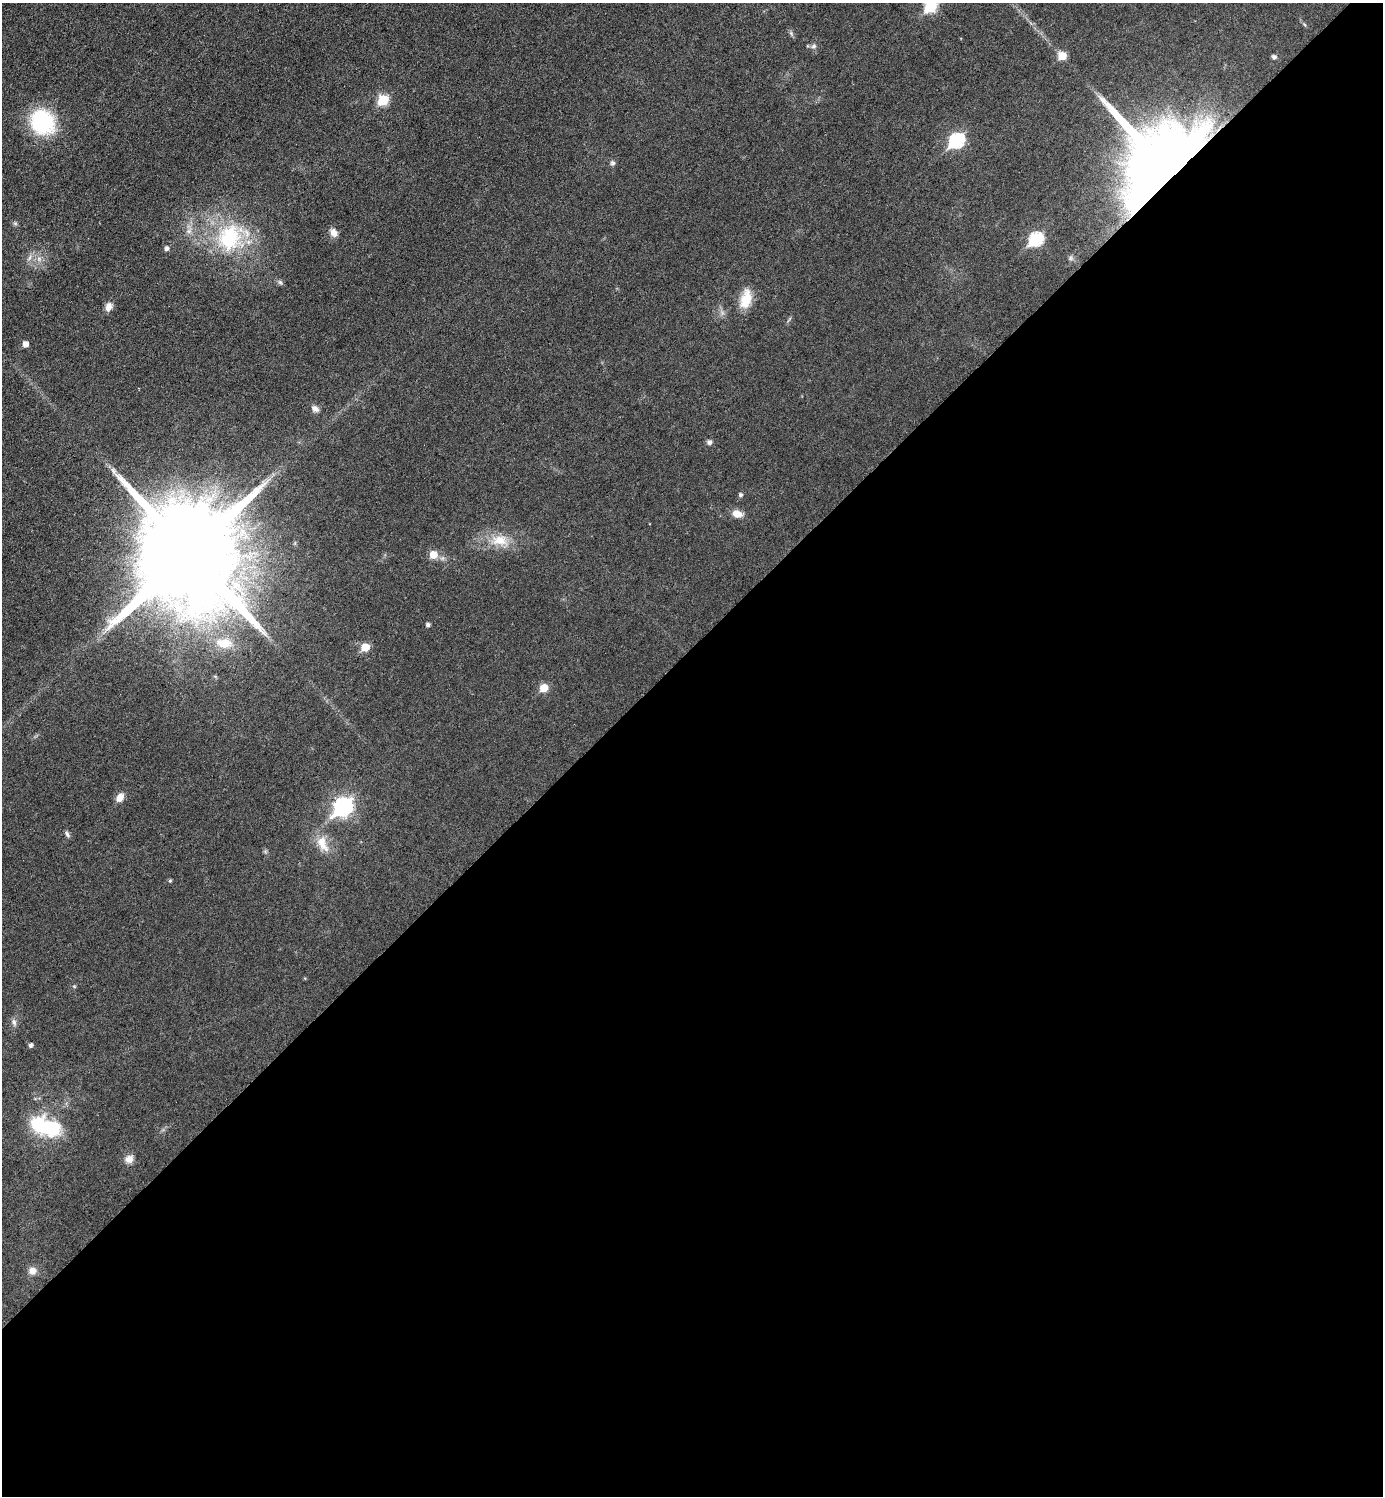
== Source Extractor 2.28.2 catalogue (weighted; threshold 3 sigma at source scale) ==
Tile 15 of 4 x 4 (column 3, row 4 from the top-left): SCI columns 3060-4440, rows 1-1494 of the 5975 x 5976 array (HDU 1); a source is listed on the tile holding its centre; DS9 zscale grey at full resolution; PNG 1385 x 1498 px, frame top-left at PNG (2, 3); no overlay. Shown black and unused: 57% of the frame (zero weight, under 3 of 6 exposures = <1% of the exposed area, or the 3 px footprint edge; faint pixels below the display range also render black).
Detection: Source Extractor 2.28.2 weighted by HDU 2 'WHT'; one run over the whole footprint, this tile lists its part. Background 0.0329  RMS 0.0039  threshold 0.016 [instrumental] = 3 sigma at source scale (4.09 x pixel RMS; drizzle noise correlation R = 1.36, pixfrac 0.8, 0.05/0.05 arcsec/px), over >= 5 px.
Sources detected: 49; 1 inside a brighter object's white glare — not listed; the other 48 listed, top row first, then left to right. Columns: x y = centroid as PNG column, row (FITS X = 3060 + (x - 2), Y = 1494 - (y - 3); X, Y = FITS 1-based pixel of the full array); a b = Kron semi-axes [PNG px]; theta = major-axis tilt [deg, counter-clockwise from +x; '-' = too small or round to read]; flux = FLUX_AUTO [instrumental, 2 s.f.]
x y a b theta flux
931 7 7 6 - 28
1305 25 6 4 -70 0.47
791 33 8 5 -59 0.8
814 46 8 6 34 1.1
1062 56 6 6 - 8.3
1274 57 5 5 - 1.1
383 100 6 6 - 19
42 122 29 25 -52 30
956 140 8 7 - 57
612 163 7 6 - 0.89
1160 164 66 60 72 560
15 223 6 5 - 0.66
189 231 9 7 37 1.8
334 233 11 8 -57 2.4
231 237 45 36 31 37
1036 239 8 7 - 43
166 248 5 5 - 1.2
29 258 10 4 60 1.2
1071 258 6 6 - 0.84
39 259 9 7 -89 1.8
280 282 8 5 -53 0.83
746 299 25 13 77 7.8
109 307 10 8 66 2.5
789 320 10 3 51 0.56
25 344 5 5 - 2.7
315 409 10 7 -28 1.8
709 442 6 6 - 1.2
740 495 5 4 - 0.9
737 514 12 8 -12 3.5
500 540 26 16 -9 9.2
189 553 30 26 -57 13000
433 555 6 6 - 6.5
428 625 4 4 - 1
224 643 22 12 -7 7.5
365 647 6 5 - 9
544 688 6 6 - 7.3
120 797 10 7 59 3.3
343 807 9 8 - 130
67 834 9 5 -56 0.93
323 844 25 13 -65 6.7
265 851 6 4 -19 0.54
170 881 5 4 - 0.5
74 986 5 4 - 0.44
14 1022 9 6 -64 1.3
31 1045 5 4 - 1
43 1126 25 20 -22 27
129 1159 12 10 36 2.5
32 1271 10 9 - 2.7
Overlapping masked pixels (flux is a lower limit): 1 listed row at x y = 1160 164
Isophote crosses this tile's border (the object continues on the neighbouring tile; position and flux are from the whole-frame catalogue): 1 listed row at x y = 931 7